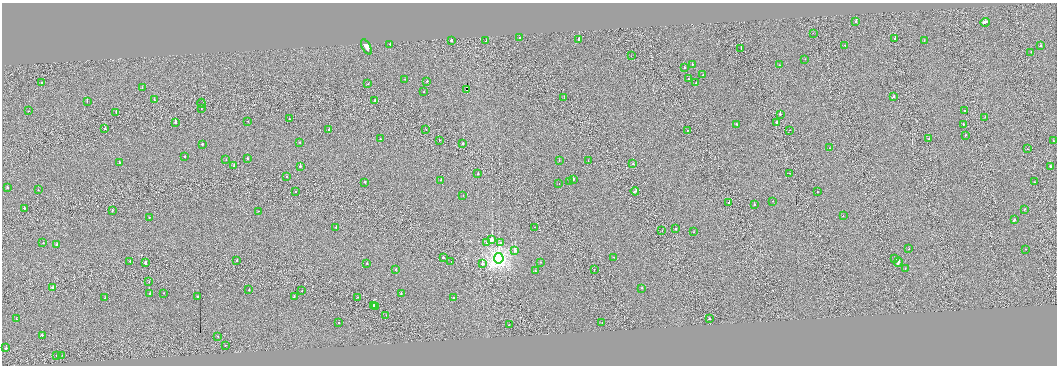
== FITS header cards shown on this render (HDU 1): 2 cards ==
NAXIS1  =                 2110
NAXIS2  =                  727

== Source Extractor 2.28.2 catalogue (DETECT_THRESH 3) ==
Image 2110 x 727 px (HDU 1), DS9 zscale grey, zoomed out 1/2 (1 PNG px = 2 x 2 image px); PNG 1059 x 368 px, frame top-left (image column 2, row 726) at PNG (2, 3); each listed source drawn as its Kron ellipse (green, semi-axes under 4 px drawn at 4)
Background -0.00374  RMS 0.16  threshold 0.484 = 3 sigma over >= 5 px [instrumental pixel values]
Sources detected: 179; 25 cannot appear on this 1/2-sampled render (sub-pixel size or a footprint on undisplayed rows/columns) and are neither listed nor drawn; the other 154 listed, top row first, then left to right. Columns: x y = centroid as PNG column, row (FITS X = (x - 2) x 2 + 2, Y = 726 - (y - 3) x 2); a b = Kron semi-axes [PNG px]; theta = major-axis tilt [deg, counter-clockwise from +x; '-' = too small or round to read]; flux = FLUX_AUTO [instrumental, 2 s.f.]
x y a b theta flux
856 22 2 2 - 130
985 22 4 2 - 430
813 33 2 1 - 240
520 37 2 2 - 80
579 39 2 2 - 1000
895 39 2 2 - 120
451 40 2 2 - 550
486 41 2 2 - 46
924 41 2 2 - 140
390 44 2 2 - 83
845 46 2 2 - 120
1040 46 2 2 - 150
366 47 8 2 -61 6300
741 48 2 1 - 67
1031 52 2 2 - 67
631 56 2 1 - 29
805 59 2 1 - 50
692 65 2 2 - 90
780 65 2 1 - 89
685 68 2 2 - 66
703 75 2 1 - 120
405 79 2 2 - 75
689 79 2 1 - 52
427 81 2 2 - 68
42 83 2 2 - 230
696 83 2 1 - 52
368 84 2 1 - 110
142 88 2 2 - 91
467 89 2 1 - 18000
424 92 2 2 - 42
893 97 4 2 - 260
564 98 2 1 - 36
154 100 2 2 - 98
375 100 2 2 - 300
87 101 2 2 - 65
202 103 4 2 - 20
201 108 2 1 - 34
964 110 2 1 - 43
29 111 2 1 - 39
116 112 2 1 - 37
780 114 2 1 - 210
985 117 2 1 - 43
289 119 2 2 - 74
248 121 2 1 - 92
175 122 2 2 - 350
776 122 2 1 - 180
737 124 2 2 - 390
963 125 3 1 - 200
105 129 2 2 - 160
329 129 2 2 - 140
426 130 2 1 - 130
687 130 2 1 - 85
790 130 2 1 - 94
965 135 2 1 - 85
380 139 2 1 - 160
929 139 2 2 - 67
439 140 2 2 - 59
1053 141 2 2 - 69
299 142 2 2 - 92
202 144 2 2 - 190
463 144 2 2 - 91
830 148 2 2 - 71
1028 149 2 1 - 30
185 157 2 2 - 99
247 158 2 2 - 160
226 160 2 2 - 65
559 160 2 1 - 31
588 161 2 1 - 41
119 163 2 2 - 93
633 164 2 2 - 110
234 166 2 2 - 420
300 166 2 2 - 390
1050 166 2 2 - 410
789 173 2 1 - 40
478 174 2 2 - 260
286 177 2 1 - 40
573 179 2 2 - 400
441 180 2 2 - 110
570 181 2 2 - 170
365 182 2 2 - 140
1035 182 2 1 - 100
559 184 2 1 - 35
7 187 2 2 - 200
38 190 2 1 - 55
296 191 2 1 - 55
635 191 4 2 - 340
817 191 2 1 - 68
463 196 2 1 - 29
773 201 2 1 - 80
729 202 2 2 - 130
754 204 2 2 - 100
24 208 2 2 - 190
1024 209 2 2 - 94
112 210 2 1 - 53
259 211 2 2 - 62
843 216 2 2 - 74
149 217 2 1 - 88
1014 220 2 2 - 250
336 227 2 2 - 350
534 227 2 1 - 36
675 229 2 2 - 310
662 231 2 1 - 73
693 232 2 1 - 33
492 240 3 2 - 17000
487 242 2 2 - 670
43 243 2 2 - 72
501 243 2 2 - 130
56 244 2 2 - 190
909 249 2 2 - 95
1026 249 2 1 - 73
515 251 2 2 - 1900
614 257 2 1 - 42
443 258 2 2 - 590
499 258 5 4 - 10000
895 258 2 2 - 160
237 260 2 2 - 100
130 261 2 2 - 73
451 261 2 1 - 40
540 262 2 1 - 73
898 262 5 2 - 1500
145 263 2 2 - 650
367 263 2 2 - 150
482 264 2 2 - 1200
905 268 2 2 - 38
395 269 2 2 - 63
594 270 2 1 - 51
535 271 2 2 - 180
149 282 2 1 - 37
53 287 3 2 - 550
642 288 2 2 - 78
249 290 2 1 - 73
302 291 2 2 - 91
150 293 2 2 - 100
164 293 2 2 - 47
401 294 2 2 - 45
198 296 2 2 - 120
294 296 2 2 - 44
357 297 2 2 - 50
105 298 2 2 - 110
453 298 2 2 - 100
373 305 2 2 - 190
375 306 3 2 - 370
386 315 2 1 - 37
16 319 2 1 - 46
709 319 2 1 - 590
339 322 2 2 - 52
602 322 2 1 - 47
509 325 2 2 - 58
42 336 2 2 - 160
218 336 2 2 - 96
226 345 2 1 - 82
6 348 2 2 - 510
56 355 2 2 - 110
62 355 2 1 - 87
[25 sub-pixel or undisplayed-footprint detections neither listed nor drawn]